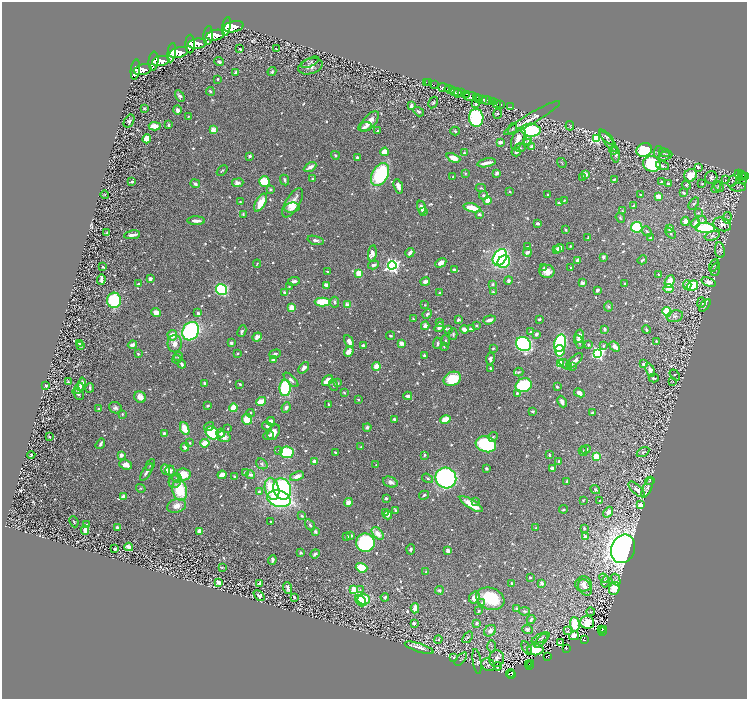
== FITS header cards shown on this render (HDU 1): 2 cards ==
NAXIS1  =                 1490
NAXIS2  =                 1394

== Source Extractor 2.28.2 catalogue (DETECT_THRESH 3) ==
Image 1490 x 1394 px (HDU 1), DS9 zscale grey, zoomed out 1/2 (1 PNG px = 2 x 2 image px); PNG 749 x 701 px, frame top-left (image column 2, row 1394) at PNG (2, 2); each listed source drawn as its Kron ellipse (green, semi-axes under 4 px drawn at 4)
Background 1.13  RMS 0.019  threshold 0.0564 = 3 sigma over >= 5 px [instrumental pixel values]
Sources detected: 953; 46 cannot appear on this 1/2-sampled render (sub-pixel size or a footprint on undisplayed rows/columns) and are neither listed nor drawn; of the other 907, the 500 brightest by FLUX_AUTO listed and drawn (407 fainter detections omitted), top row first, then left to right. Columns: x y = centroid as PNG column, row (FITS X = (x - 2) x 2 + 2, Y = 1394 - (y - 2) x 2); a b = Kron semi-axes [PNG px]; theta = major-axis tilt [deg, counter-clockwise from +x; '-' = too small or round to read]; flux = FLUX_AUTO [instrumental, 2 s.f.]
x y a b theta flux
226 27 9 4 79 6700
234 27 10 5 13 7900
208 35 9 4 85 6500
215 35 9 5 12 7000
190 44 9 5 90 6200
197 44 9 5 7 6500
240 49 3 2 - 6.6
276 49 3 2 - 4.3
172 53 10 4 81 5300
179 53 9 5 14 6300
153 61 9 5 85 4500
161 61 9 5 12 4400
219 62 5 3 - 11
310 62 9 3 26 5.8
311 66 12 7 19 26
135 69 10 4 83 4100
142 70 9 5 15 4400
272 72 4 3 - 7.9
236 73 3 3 - 16
218 79 2 2 - 7
426 82 2 1 - 28
429 83 2 1 - 26
434 85 2 1 - 40
443 88 6 2 -15 1700
450 89 5 2 - 2000
210 91 4 3 - 6.5
454 92 3 2 - 360
457 93 4 3 - 800
461 93 4 3 - 1100
466 94 3 2 - 570
180 96 6 4 -58 10
470 96 7 3 4 1500
476 97 4 3 - 3200
478 98 4 2 - 1400
483 99 2 2 - 770
487 100 5 2 - 2000
492 102 4 2 - 390
433 103 6 3 60 5.1
496 103 3 2 - 130
476 104 3 3 - 10
501 104 2 2 - 120
411 106 3 2 - 12
510 107 3 1 - 19
144 108 2 2 - 4.5
177 110 4 3 - 17
419 112 6 3 -34 9.2
497 114 5 4 - 5.6
189 116 3 2 - 3.6
476 118 9 7 -84 420
532 118 32 5 30 32
129 121 7 4 58 8.5
369 122 13 6 49 40
169 125 3 2 - 11
155 126 6 4 -2 38
570 126 5 3 - 3.9
365 127 7 3 19 15
213 129 2 2 - 78
512 129 6 4 72 4.4
531 130 9 6 -4 370
378 131 2 2 - 5.3
455 131 5 3 - 6.1
606 137 10 4 -44 7.3
518 138 12 6 66 30
147 139 4 4 - 63
596 139 4 3 - 310
528 140 4 3 - 5.8
500 142 4 3 - 16
528 142 4 3 - 4.2
609 142 13 3 -52 12
532 146 4 2 - 23
520 148 5 3 - 5.2
614 150 5 3 - 4.7
644 150 8 6 24 290
385 152 4 4 - 44
516 152 4 3 - 9.6
658 152 6 3 81 5
464 153 3 3 - 5.5
664 153 5 3 - 3.9
616 154 8 4 -85 7.5
335 155 4 3 - 4.2
250 156 2 2 - 24
665 156 7 3 21 4.5
357 157 3 3 - 9
453 158 7 3 -23 57
487 163 9 2 11 30
562 163 5 2 - 3.8
652 164 9 8 - 290
663 166 7 4 -14 9.3
310 167 7 3 30 20
698 167 3 2 - 15
222 170 6 2 43 3.9
465 173 3 3 - 4.1
497 173 3 3 - 11
380 174 12 8 62 320
739 174 3 2 - 210
741 174 2 2 - 270
586 175 3 2 - 57
691 175 6 6 - 74
745 176 2 2 - 480
453 177 2 2 - 5.8
583 177 4 3 - 6.4
711 177 6 6 - 14
741 177 2 1 - 74
312 179 4 3 - 6.7
614 179 3 3 - 4.9
743 179 6 4 89 890
284 180 5 3 - 6.9
725 180 2 1 - 32
732 181 6 2 63 4.6
132 182 4 2 - 7.7
265 182 5 5 - 180
661 182 2 2 - 14
238 183 6 4 7 19
702 183 3 3 - 4.3
195 184 5 4 - 13
668 184 3 2 - 15
686 185 5 3 - 4.7
398 186 7 4 -71 20
719 186 6 2 -50 3.7
738 187 7 3 4 4.7
481 188 5 3 - 3.6
716 188 6 3 58 4.8
270 189 4 3 - 4.8
510 192 3 2 - 3.7
683 193 4 2 - 5.2
105 194 4 4 - 4.5
483 195 5 4 - 8
548 195 2 2 - 3.6
640 195 4 3 - 3.7
658 196 4 3 - 34
487 200 4 3 - 54
564 200 3 2 - 3.8
240 202 2 2 - 4.1
261 203 10 5 60 59
293 203 16 7 60 65
559 203 3 2 - 13
694 204 7 3 54 6
633 206 3 2 - 7.2
292 208 8 5 5 24
421 208 7 4 -75 29
472 208 8 3 -16 84
622 211 3 2 - 4.1
423 212 3 2 - 15
698 213 4 3 - 4.7
243 214 4 3 - 5.1
479 214 4 3 - 8.8
620 218 5 3 - 3.7
727 218 6 4 82 6.5
702 220 4 4 - 6.8
196 221 9 3 -1 25
685 221 4 4 - 24
696 223 5 3 - 26
538 224 3 2 - 11
722 224 9 6 -20 25
637 227 5 5 - 270
670 228 3 3 - 22
705 228 10 5 -3 360
565 230 4 3 - 5.1
647 231 5 3 - 6.5
107 233 3 2 - 6.2
670 233 6 3 -47 6.6
132 235 8 3 9 23
712 236 8 4 15 8.7
588 237 3 2 - 4.3
650 238 4 3 - 6.8
316 240 8 4 -16 15
570 246 3 3 - 4
527 247 2 2 - 5
559 248 5 3 - 35
556 250 4 3 - 19
720 250 8 5 -83 9.3
527 252 4 3 - 11
372 253 8 4 80 21
410 253 5 3 - 21
500 257 9 6 57 470
603 257 3 3 - 12
577 260 4 3 - 15
642 260 5 2 - 5.2
504 262 7 6 - 230
441 263 6 4 29 29
257 264 4 2 - 3.8
374 265 6 3 17 13
392 265 4 4 - 1300
714 265 7 3 63 4.2
103 267 3 2 - 5.5
544 268 2 2 - 4.2
571 268 3 2 - 5.1
716 269 7 3 69 4.1
454 270 4 4 - 12
327 271 3 3 - 5
547 271 7 6 - 39
359 273 4 3 - 62
658 274 2 2 - 5.2
101 279 5 3 - 14
150 279 3 3 - 17
294 281 6 3 7 14
508 281 4 4 - 11
425 282 5 3 - 16
670 282 6 4 68 46
709 282 7 4 -21 16
583 283 2 2 - 55
625 283 3 2 - 4.6
138 284 4 2 - 6
492 284 4 3 - 7.1
326 285 4 3 - 19
687 285 4 3 - 20
692 286 6 5 - 260
289 287 2 2 - 3.8
668 288 5 4 - 23
221 290 6 5 - 440
597 290 4 3 - 7.5
284 292 3 3 - 7.1
493 292 4 4 - 5.2
440 293 3 3 - 9.3
114 300 7 7 - 210
322 302 7 4 -1 120
335 302 5 4 - 7.9
701 303 5 4 - 17
347 305 4 3 - 31
425 305 2 2 - 3.6
705 305 7 4 46 10
608 307 5 4 - 6.3
292 308 3 3 - 59
156 312 5 4 - 26
667 312 5 4 - 190
198 313 2 2 - 31
427 314 5 3 - 11
675 316 8 5 12 13
413 319 3 3 - 3.8
539 319 3 2 - 6.4
458 320 3 3 - 10
489 320 6 3 17 22
439 322 4 3 - 4.2
476 325 3 2 - 6
425 326 4 4 - 24
439 327 5 4 - 14
449 329 3 2 - 6.9
471 329 4 2 - 8.9
604 329 3 2 - 9.3
464 330 4 3 - 29
646 330 4 2 - 6.3
191 331 9 8 - 530
242 331 6 3 65 10
530 332 4 2 - 6.3
453 334 6 3 -89 7
536 334 3 3 - 14
172 335 5 5 - 35
391 336 4 3 - 4.9
579 336 7 4 78 29
257 337 5 3 - 18
446 341 5 3 - 5.5
656 341 3 3 - 4.1
349 342 6 4 -61 22
579 342 7 3 -66 7.7
80 343 4 3 - 7.5
231 343 3 2 - 10
401 343 4 3 - 28
437 343 6 3 86 6.7
560 343 9 5 76 520
175 344 8 7 - 23
523 344 8 6 -36 820
132 345 4 3 - 20
363 345 4 3 - 12
588 345 2 2 - 7.1
80 346 3 2 - 7.2
444 346 3 3 - 4
603 346 4 3 - 7.3
615 347 6 4 -42 21
493 348 3 2 - 4.2
560 351 6 4 -83 140
349 352 5 4 - 30
598 353 4 4 - 680
138 354 3 2 - 5.7
238 354 2 2 - 12
275 354 6 3 20 9.4
424 355 2 2 - 9.3
178 356 5 4 - 5.8
177 359 4 3 - 3.8
490 359 6 3 80 12
274 360 4 3 - 26
575 361 10 4 41 19
182 364 4 2 - 13
560 364 4 3 - 93
566 364 7 3 -36 12
643 364 3 3 - 9.3
376 366 4 3 - 47
573 366 3 3 - 5.5
304 368 6 4 50 13
491 369 3 3 - 9.1
650 370 7 4 -71 20
519 372 5 3 - 5.9
675 375 6 3 -52 3.9
654 378 5 3 - 6.3
452 379 9 6 24 130
291 380 9 4 -44 13
327 381 6 4 38 50
68 382 4 3 - 6.5
673 382 4 4 - 4.4
337 383 4 3 - 8.7
82 384 6 4 85 37
205 384 3 2 - 12
240 384 3 2 - 5.1
333 385 6 3 -68 5.3
524 385 8 6 22 230
46 386 3 2 - 10
557 387 3 2 - 7.2
79 388 5 4 - 22
90 388 5 2 - 8.6
285 388 8 5 89 420
344 392 3 2 - 4.4
517 393 4 3 - 6.6
579 393 5 4 - 20
78 394 6 3 -44 6.8
408 396 4 3 - 13
140 397 6 5 - 28
358 399 2 2 - 4.2
261 401 5 3 - 69
562 402 6 3 -65 16
328 404 3 2 - 4.2
208 406 4 3 - 4.4
115 408 6 5 - 12
234 408 4 3 - 130
286 408 5 3 - 15
99 409 3 3 - 4.1
532 411 3 2 - 7.1
593 412 4 2 - 7
250 413 4 2 - 6.7
122 414 3 3 - 5.6
247 419 5 5 - 71
394 419 3 3 - 6.3
445 420 5 3 - 90
271 421 4 4 - 18
267 426 5 3 - 9.8
209 427 5 3 - 11
367 427 4 4 - 11
185 429 7 3 -66 76
228 429 3 2 - 3.6
274 432 8 5 62 41
164 433 3 2 - 7.9
212 433 7 6 - 240
221 433 4 3 - 20
268 435 5 2 - 8.1
49 437 4 3 - 5
224 437 7 5 -18 20
493 437 5 3 - 3.6
190 443 3 2 - 7.9
205 443 4 3 - 75
100 444 6 3 56 11
486 444 10 7 -17 330
185 447 4 3 - 15
361 447 3 3 - 4
586 449 5 3 - 10
279 450 4 3 - 5.5
583 451 5 2 - 3.6
287 452 7 5 -6 200
335 452 3 2 - 5.2
643 452 7 3 30 5
31 455 4 2 - 6.8
121 455 4 4 - 14
424 455 3 2 - 5.1
549 455 3 2 - 7
596 457 3 3 - 210
314 461 3 2 - 34
559 462 4 3 - 8.5
262 464 6 5 - 8.1
126 465 6 4 -21 39
150 465 6 2 64 3.7
376 465 3 2 - 5
552 468 4 2 - 12
165 469 5 3 - 32
486 469 3 3 - 8.3
170 471 5 4 - 15
146 472 10 3 59 17
246 473 4 3 - 15
183 474 7 6 - 79
222 475 4 3 - 37
251 475 4 3 - 14
234 476 3 2 - 8.1
297 476 7 4 21 25
177 478 5 4 - 6.3
428 478 6 3 -36 5.5
446 478 10 10 - 840
175 481 8 6 74 13
650 481 5 3 - 3.9
390 482 7 5 -21 20
567 482 4 2 - 8.4
141 488 5 4 - 4.6
647 488 11 4 66 13
272 489 11 7 -75 170
282 489 11 8 -73 470
595 489 5 3 - 4.5
637 489 10 4 -43 27
180 490 10 7 -76 140
259 492 4 3 - 8.6
424 495 5 3 - 7.5
124 496 3 2 - 35
386 498 3 2 - 8.7
279 499 12 8 -16 470
583 500 3 3 - 3.6
476 501 4 3 - 4.2
600 501 3 2 - 4
348 502 4 4 - 20
471 504 13 4 -32 71
640 505 3 3 - 36
177 506 10 6 17 32
563 509 4 3 - 4.9
396 511 4 2 - 6.3
385 512 3 2 - 5
608 512 6 4 50 27
388 515 4 3 - 16
302 516 4 3 - 6.9
270 521 2 2 - 3.7
74 522 6 2 -66 5
87 525 4 3 - 12
310 525 6 3 -56 8.2
117 528 4 3 - 8
536 528 4 2 - 4.4
584 528 4 2 - 3.7
85 530 5 3 - 26
199 531 3 3 - 45
315 531 4 3 - 11
378 533 7 4 -46 32
351 536 4 3 - 7.3
347 537 3 3 - 11
585 537 3 3 - 12
365 543 9 9 - 470
129 547 4 3 - 38
115 549 3 3 - 6.6
411 549 5 3 - 6.6
623 549 15 11 68 4300
448 550 4 3 - 14
300 553 3 3 - 7.7
315 554 5 2 - 9.1
272 560 4 2 - 6.8
222 567 3 2 - 3.9
361 568 6 4 -20 120
426 572 3 2 - 4
530 577 2 2 - 6.4
604 578 5 4 - 6
616 579 6 4 -61 7.1
605 582 6 3 78 6
219 583 4 3 - 47
260 583 3 2 - 6.1
512 583 3 2 - 4.1
542 583 2 2 - 50
583 584 8 7 - 19
288 588 6 3 -71 17
585 588 9 6 -58 18
614 588 7 5 63 100
354 590 4 3 - 150
360 590 4 3 - 3.6
439 590 4 3 - 8.9
259 596 6 4 -43 12
294 597 4 3 - 7.8
385 597 4 3 - 7.6
474 598 6 5 - 32
364 599 6 5 - 100
490 599 14 10 -21 160
361 601 6 4 -50 78
482 603 4 3 - 4.7
415 608 5 3 - 38
516 608 3 3 - 5.8
479 611 3 2 - 5.4
525 611 5 3 - 7.2
591 612 4 3 - 5
531 619 4 3 - 9.3
587 622 7 6 - 71
414 623 4 3 - 11
477 623 3 3 - 9.5
575 624 7 4 -87 150
527 629 5 4 - 11
604 629 2 1 - 17
602 630 3 1 - 18
490 631 6 5 - 24
567 631 4 3 - 4.1
603 631 2 1 - 42
574 636 5 4 - 27
468 637 6 3 50 7.6
541 638 10 4 24 11
438 640 4 3 - 5
584 640 3 3 - 68
541 641 8 3 47 4.7
561 643 2 1 - 6.1
491 646 6 3 90 3.9
419 648 15 4 -18 29
526 648 7 3 -63 7
566 648 3 3 - 69
535 650 8 5 0 100
454 657 3 2 - 4.5
548 657 3 3 - 60
497 658 8 7 - 22
461 659 8 3 48 4.7
477 661 12 4 -81 9.5
531 663 2 2 - 11
529 664 3 2 - 18
488 665 7 6 - 12
498 666 4 2 - 5.5
530 666 3 1 - 36
510 673 4 1 - 25
511 675 3 2 - 68
At the frame edge (FLAGS 8, measured only in part): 1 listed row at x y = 745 176
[407 fainter detections neither listed nor drawn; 46 sub-pixel or undisplayed-footprint detections neither listed nor drawn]